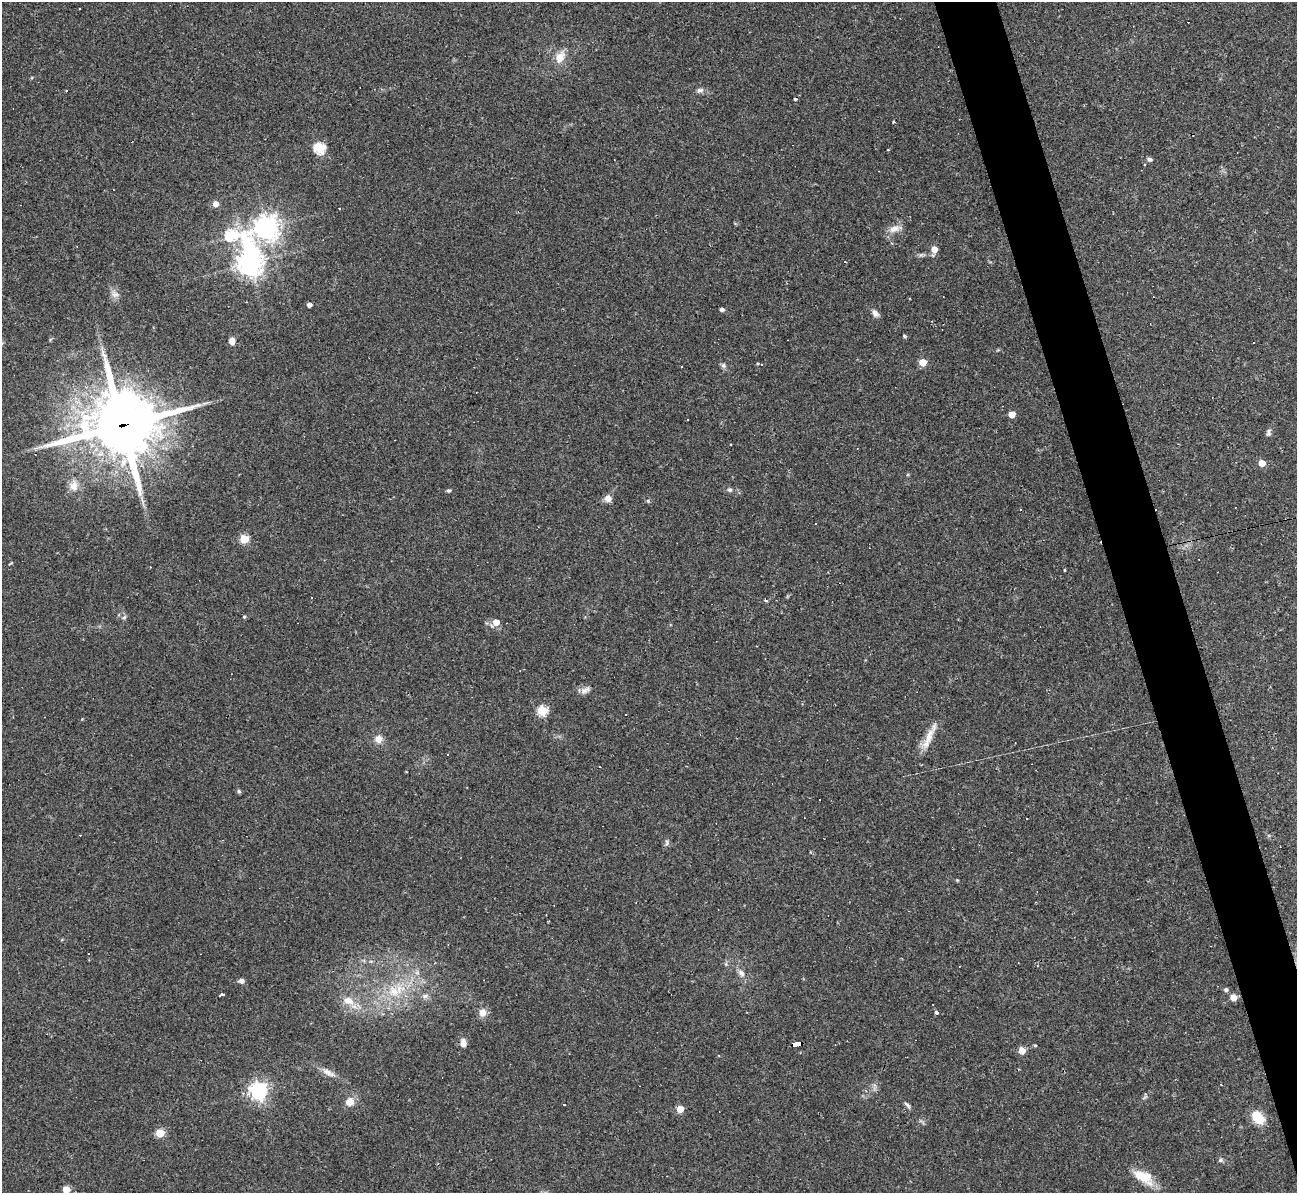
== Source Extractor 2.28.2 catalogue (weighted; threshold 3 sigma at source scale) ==
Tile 6 of 4 x 4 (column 2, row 2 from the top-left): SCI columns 1297-2591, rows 2523-3713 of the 5182 x 5165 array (HDU 1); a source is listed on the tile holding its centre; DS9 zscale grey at full resolution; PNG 1299 x 1195 px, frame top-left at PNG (2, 2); no overlay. Shown black and unused: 4% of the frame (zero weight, under 2 of 3 exposures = <1% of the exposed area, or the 3 px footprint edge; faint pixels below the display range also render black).
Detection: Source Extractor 2.28.2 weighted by HDU 2 'WHT'; one run over the whole footprint, this tile lists its part. Background 0.11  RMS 0.0065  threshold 0.0293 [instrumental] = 3 sigma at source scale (4.5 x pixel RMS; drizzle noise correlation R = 1.50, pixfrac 1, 0.05/0.05 arcsec/px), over >= 5 px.
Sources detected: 92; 18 cosmic-ray / hot-pixel residue — not listed; the other 74 listed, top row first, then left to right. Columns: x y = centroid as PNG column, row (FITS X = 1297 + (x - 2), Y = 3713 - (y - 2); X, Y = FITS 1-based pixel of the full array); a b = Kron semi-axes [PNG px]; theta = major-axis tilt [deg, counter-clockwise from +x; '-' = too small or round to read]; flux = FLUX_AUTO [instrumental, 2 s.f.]
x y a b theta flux
560 57 17 11 62 7.9
700 90 10 6 1 2.2
893 122 3 2 - 0.57
319 148 6 5 - 61
1149 159 7 5 -11 1.4
216 204 5 5 - 5.4
267 227 9 8 - 530
895 228 19 8 14 5.4
231 235 8 6 6 59
934 249 5 5 - 8.8
249 263 14 9 -86 580
115 294 11 8 -4 3.1
309 305 4 4 - 3.2
722 309 4 4 - 2
875 313 10 7 -58 2.8
905 336 4 4 - 1.1
232 341 7 6 - 4.1
1254 343 2 2 - 0.48
923 362 5 5 - 17
723 366 7 6 - 1.6
681 367 2 2 - 0.41
1012 414 5 5 - 10
687 419 2 2 - 0.51
122 425 27 23 8 4100
1268 433 10 6 89 1.9
1262 463 5 5 - 9.3
74 486 15 11 -87 6.5
448 490 8 3 0 0.95
730 490 7 6 - 1.5
608 498 8 8 - 3.9
648 501 5 4 - 0.82
244 539 5 5 - 28
1064 570 4 2 - 0.57
312 598 2 2 - 0.57
766 600 4 3 - 1.6
124 617 6 5 - 1.2
244 617 4 4 - 0.84
496 622 6 5 - 7.9
585 690 15 7 32 3.1
542 711 5 5 - 47
625 714 3 3 - 1.6
929 736 27 10 70 9.7
378 739 9 8 - 5.3
239 791 5 4 - 1.4
819 800 3 2 - 0.67
1027 818 3 2 - 0.66
667 843 9 4 90 1.4
957 880 4 3 - 0.6
417 973 7 4 -18 1.5
741 973 11 7 -49 3.3
241 981 6 5 - 2.5
1226 990 5 4 - 1.6
394 992 19 13 -16 15
222 995 4 3 - 4.2
425 996 8 6 0 2.3
1233 998 5 4 - 9.1
348 1001 16 11 -22 8.5
937 1012 4 3 - 2.3
482 1013 11 9 83 4.7
463 1043 10 8 -88 3.7
797 1044 9 4 10 140
1035 1046 4 3 - 0.76
1022 1050 5 5 - 11
328 1072 23 7 -28 5.3
1221 1085 3 2 - 0.87
259 1091 7 7 - 280
350 1102 10 9 - 6.3
907 1105 12 5 -46 1.7
680 1109 5 5 - 12
1258 1117 16 10 -46 15
160 1133 5 5 - 25
1220 1160 7 5 2 1.3
1143 1177 28 13 -31 15
66 1189 5 5 - 13
Overlapping masked pixels (flux is a lower limit): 2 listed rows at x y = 122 425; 797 1044
Isophote crosses this tile's border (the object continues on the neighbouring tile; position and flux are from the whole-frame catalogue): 1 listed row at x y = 66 1189